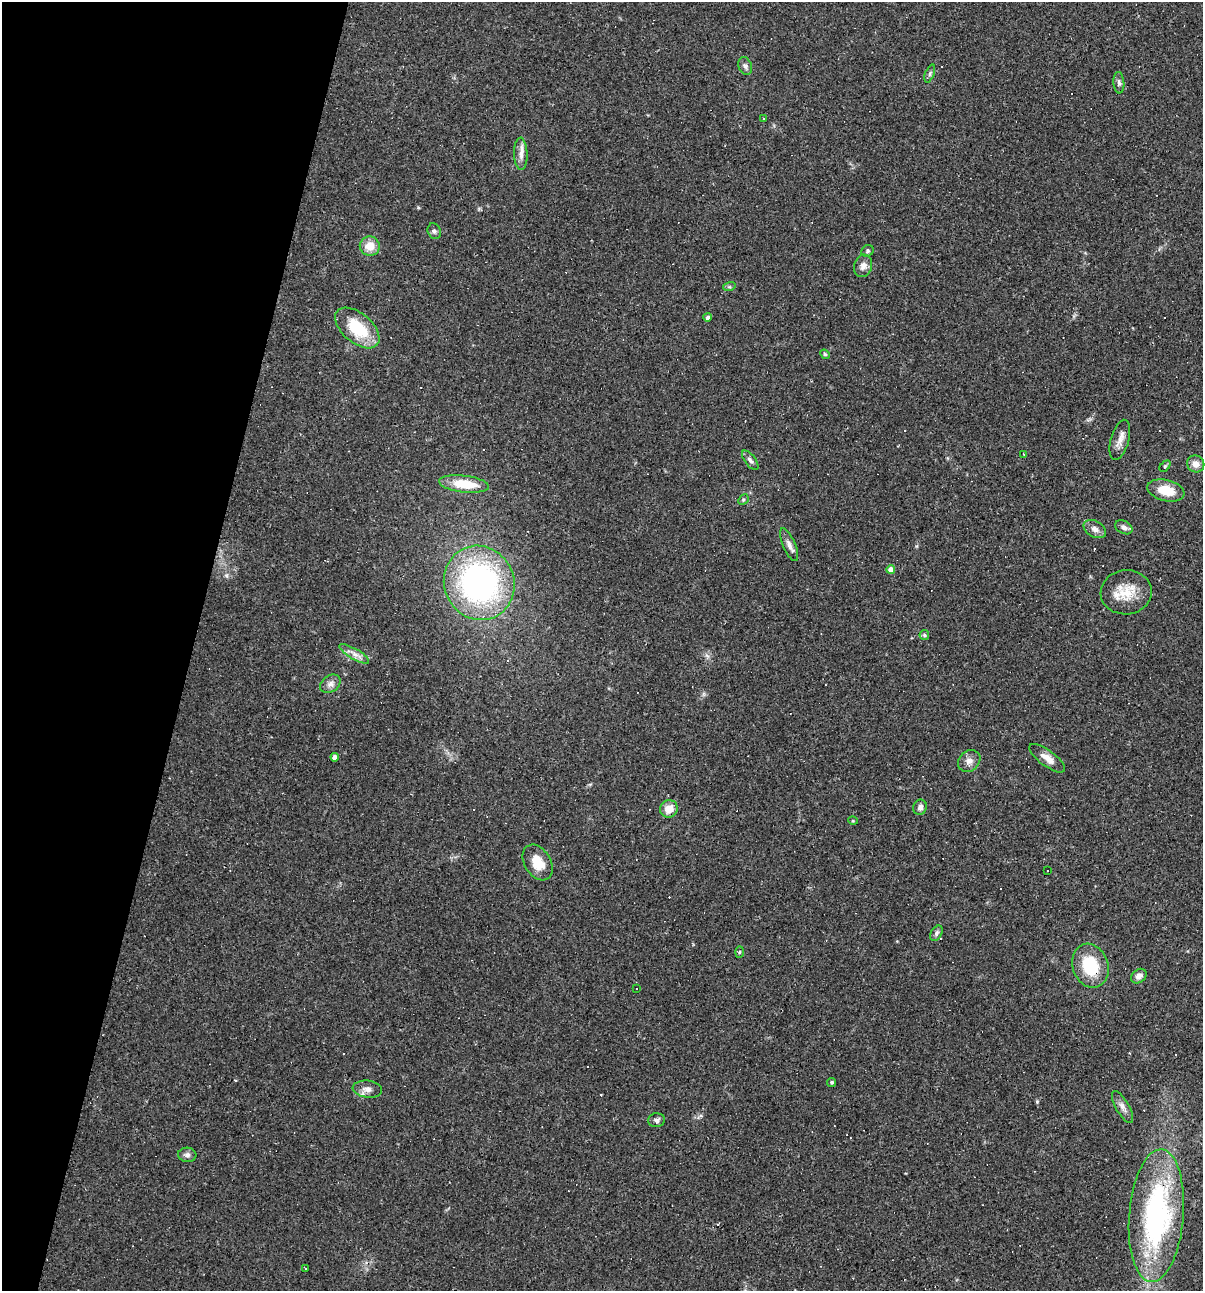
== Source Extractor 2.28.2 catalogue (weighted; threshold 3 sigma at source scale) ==
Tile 9 of 4 x 4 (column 1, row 3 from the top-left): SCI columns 122-1322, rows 1289-2577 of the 5172 x 5154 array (HDU 1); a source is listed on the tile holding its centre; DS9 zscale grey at full resolution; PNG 1205 x 1293 px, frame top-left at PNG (2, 2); each listed source drawn as its Kron ellipse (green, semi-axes under 4 px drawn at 4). Shown black and unused: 16% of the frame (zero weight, under 2 of 3 exposures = <1% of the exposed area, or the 3 px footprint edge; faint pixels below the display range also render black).
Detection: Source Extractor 2.28.2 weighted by HDU 2 'WHT'; one run over the whole footprint, this tile lists its part. Background 0.0888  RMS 0.0065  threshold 0.0292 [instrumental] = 3 sigma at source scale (4.5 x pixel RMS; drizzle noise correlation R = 1.50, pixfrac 1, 0.05/0.05 arcsec/px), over >= 5 px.
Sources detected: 77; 27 cosmic-ray / hot-pixel residue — neither listed nor drawn; the other 50 listed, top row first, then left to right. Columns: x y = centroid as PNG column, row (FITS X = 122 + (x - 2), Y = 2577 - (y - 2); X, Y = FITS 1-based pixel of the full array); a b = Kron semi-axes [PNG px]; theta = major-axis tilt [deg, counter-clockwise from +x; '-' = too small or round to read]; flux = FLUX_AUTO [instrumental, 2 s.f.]
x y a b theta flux
745 66 9 6 -70 2.1
930 73 9 4 69 1.4
1119 83 11 5 -85 2.1
763 118 3 3 - 1.1
521 154 16 6 -87 4.3
434 231 8 6 -64 1.7
370 246 10 9 - 9.2
867 251 6 5 - 1.1
863 266 11 9 73 3.7
729 287 6 4 17 0.88
708 317 4 4 - 2.4
357 328 26 14 -40 27
825 354 5 4 - 0.84
1120 440 21 9 74 5.1
1024 454 3 2 - 0.42
750 460 11 5 -53 2.1
1196 464 9 8 - 4.4
1165 466 6 4 46 0.92
464 484 25 8 -7 19
1166 490 19 10 -14 14
743 500 6 4 46 1
1124 527 9 6 -26 2.5
1095 529 12 8 -30 3.3
789 545 18 6 -66 3.5
891 570 4 4 - 7.3
479 583 37 35 -67 160
1126 592 25 22 5 16
924 635 5 4 - 0.93
354 654 17 5 -30 4.1
330 684 11 8 35 3.4
335 757 4 4 - 3.8
1047 758 21 8 -37 6
969 761 12 10 41 4.1
920 807 8 6 68 2.5
669 809 9 8 - 7.5
853 821 5 3 - 0.58
538 862 19 13 -59 12
1047 870 3 2 - 1.3
936 933 8 5 61 1.6
739 952 6 4 88 0.82
1090 966 22 17 -70 27
1139 976 8 6 38 3.6
637 988 3 2 - 0.97
832 1082 4 4 - 0.88
367 1089 15 8 -6 4.3
1122 1107 18 6 -60 3.7
656 1120 8 7 - 2
187 1155 9 7 -4 2.2
1156 1216 66 27 85 140
305 1268 3 2 - 0.52